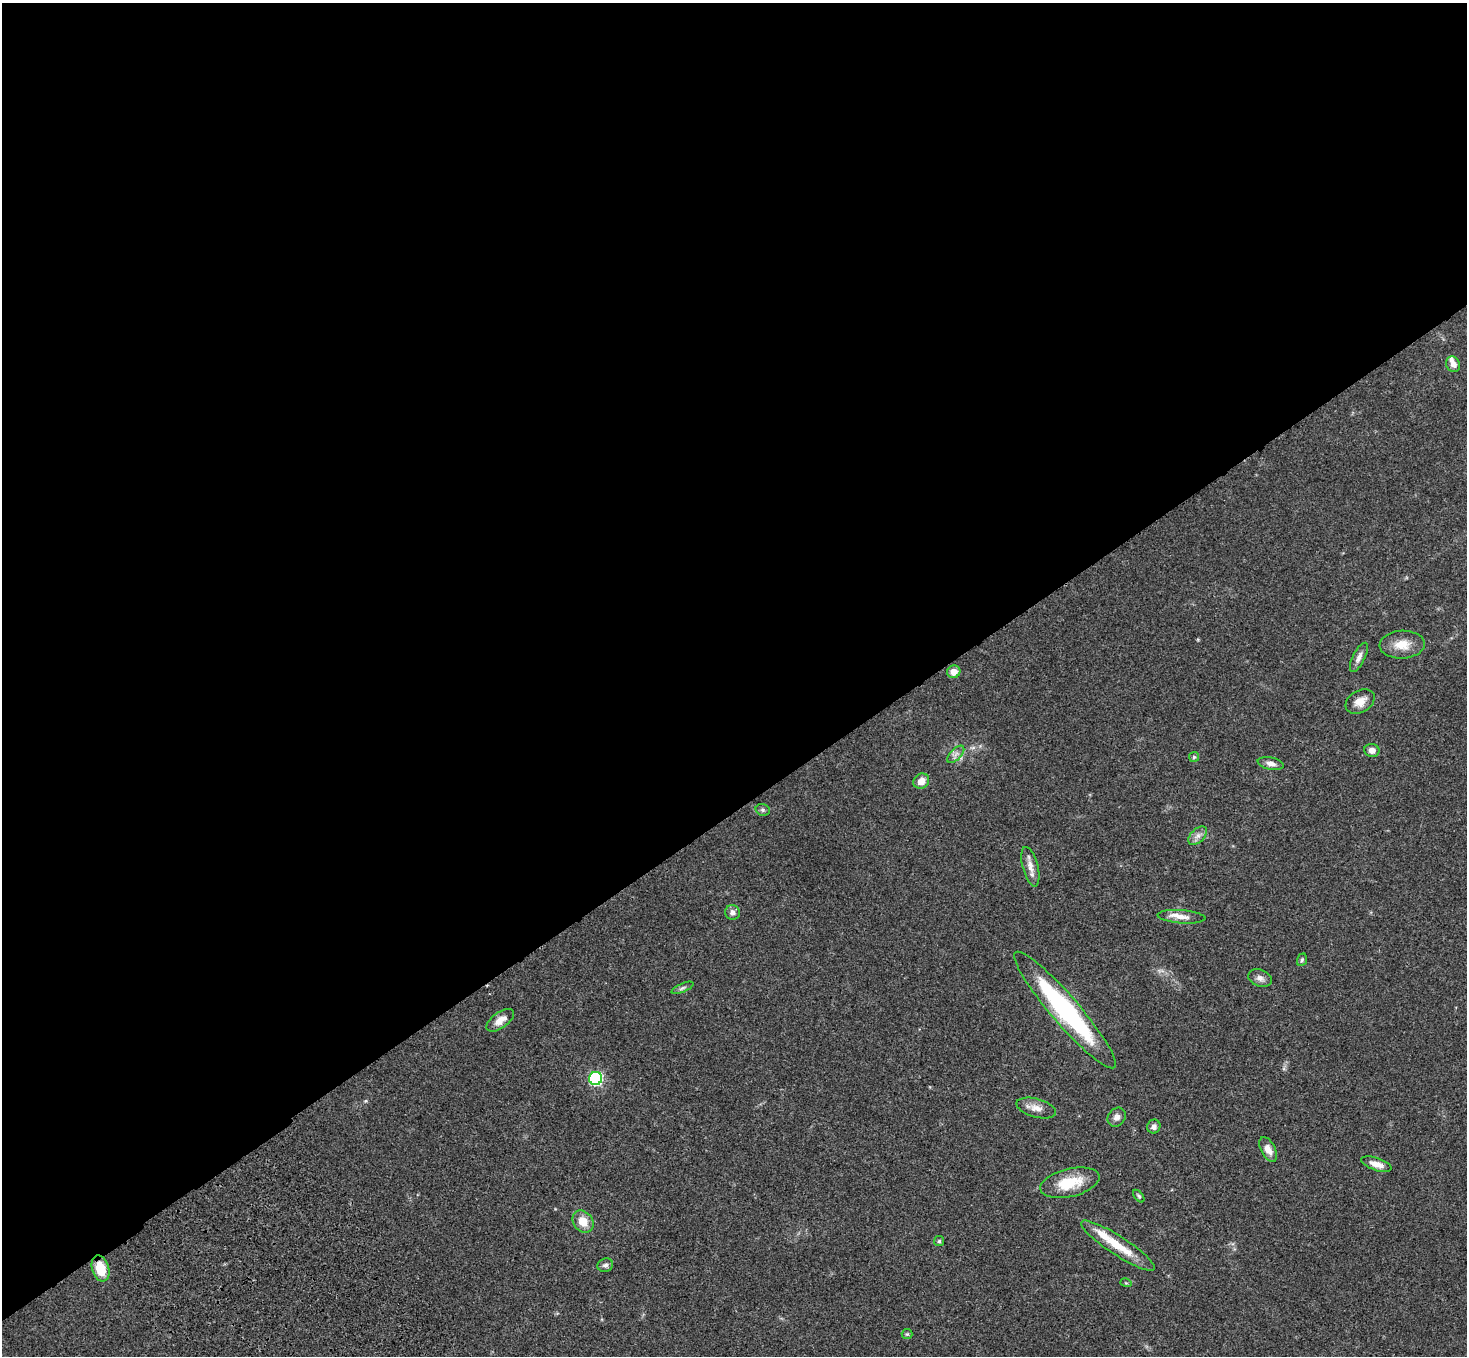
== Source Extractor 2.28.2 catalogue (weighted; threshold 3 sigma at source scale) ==
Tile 2 of 4 x 4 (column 2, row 1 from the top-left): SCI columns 1572-3036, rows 4438-5791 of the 6069 x 6028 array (HDU 1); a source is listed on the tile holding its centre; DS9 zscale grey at full resolution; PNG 1469 x 1358 px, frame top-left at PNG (2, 3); each listed source drawn as its Kron ellipse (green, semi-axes under 4 px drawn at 4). Shown black and unused: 60% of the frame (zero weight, under 3 of 4 exposures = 6% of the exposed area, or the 3 px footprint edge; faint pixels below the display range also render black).
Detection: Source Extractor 2.28.2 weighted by HDU 2 'WHT'; one run over the whole footprint, this tile lists its part. Background 0.0468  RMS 0.0052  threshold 0.0232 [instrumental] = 3 sigma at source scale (4.5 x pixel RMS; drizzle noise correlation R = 1.50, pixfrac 1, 0.05/0.05 arcsec/px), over >= 5 px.
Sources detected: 37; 2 inside a brighter listed object's ellipse — not listed separately; the other 35 listed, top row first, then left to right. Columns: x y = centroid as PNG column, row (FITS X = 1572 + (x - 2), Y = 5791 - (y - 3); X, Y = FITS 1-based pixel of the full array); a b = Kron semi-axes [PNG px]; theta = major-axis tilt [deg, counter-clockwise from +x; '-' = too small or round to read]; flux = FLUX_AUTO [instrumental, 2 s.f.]
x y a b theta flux
1453 364 8 6 -62 2.9
1402 645 22 14 2 8.3
1359 657 16 6 63 2.7
954 672 7 6 - 4.5
1360 702 15 11 30 5.4
1372 750 7 6 - 2.8
956 754 11 5 45 2.1
1194 757 5 5 - 0.71
1271 764 13 6 -11 2.5
921 781 8 7 - 4.7
763 810 7 5 -16 1.1
1198 836 11 6 45 2.4
1030 867 20 7 -76 4.4
733 912 7 7 - 2.5
1181 917 24 6 -4 4.9
1302 960 6 4 68 0.79
1260 978 12 8 -19 2.6
682 988 12 4 24 1.3
1065 1010 76 14 -49 80
500 1020 16 7 36 4.7
596 1078 6 6 - 74
1036 1108 20 9 -16 4.7
1117 1117 10 8 52 2.3
1154 1127 7 6 - 2.1
1268 1149 13 7 -62 3.9
1376 1164 16 6 -18 4.5
1070 1183 30 14 14 16
1139 1196 7 4 -50 0.79
583 1221 12 9 -52 7
939 1241 5 5 - 0.77
1118 1246 43 9 -33 14
605 1265 8 6 17 1.5
100 1268 13 8 -72 12
1126 1283 5 3 - 0.52
907 1334 5 5 - 0.66
Overlapping masked pixels (flux is a lower limit): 1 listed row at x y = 100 1268